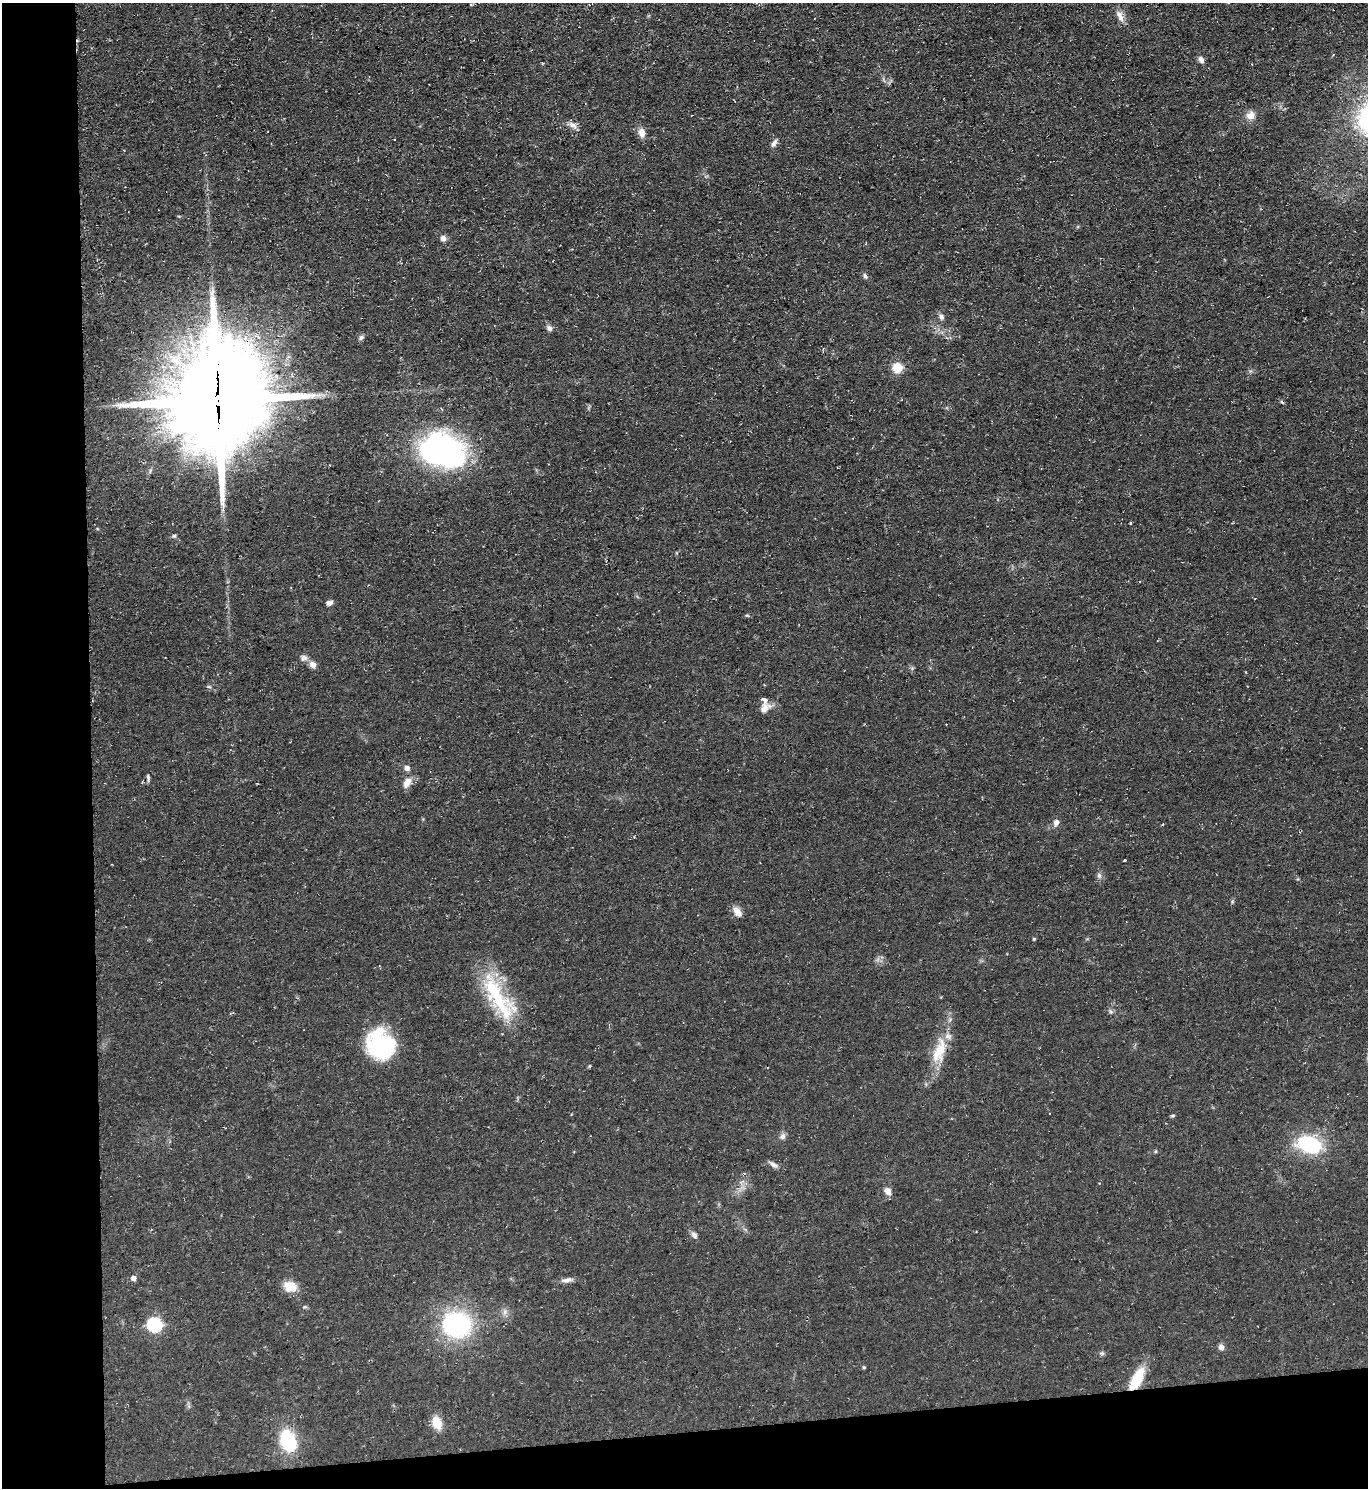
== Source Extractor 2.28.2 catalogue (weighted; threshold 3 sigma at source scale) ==
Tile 7 of 3 x 3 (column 1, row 3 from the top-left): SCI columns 125-1490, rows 1-1486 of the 4443 x 4458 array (HDU 1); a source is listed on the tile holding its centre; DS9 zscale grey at full resolution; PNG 1370 x 1490 px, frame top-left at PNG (2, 3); no overlay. Shown black and unused: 10% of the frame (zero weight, under 3 of 4 exposures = <1% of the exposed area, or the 3 px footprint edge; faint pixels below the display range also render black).
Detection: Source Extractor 2.28.2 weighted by HDU 2 'WHT'; one run over the whole footprint, this tile lists its part. Background 0.0606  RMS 0.0071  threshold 0.0321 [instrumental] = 3 sigma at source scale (4.5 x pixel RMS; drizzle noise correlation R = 1.50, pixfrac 1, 0.05/0.05 arcsec/px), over >= 5 px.
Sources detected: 56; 1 cosmic-ray / hot-pixel residue — not listed; the other 55 listed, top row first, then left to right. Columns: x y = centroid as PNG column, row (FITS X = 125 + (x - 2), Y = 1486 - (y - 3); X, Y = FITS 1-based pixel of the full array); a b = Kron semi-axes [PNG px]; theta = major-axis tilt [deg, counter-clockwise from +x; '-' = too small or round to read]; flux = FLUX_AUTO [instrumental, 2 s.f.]
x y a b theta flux
471 4 4 3 - 1.1
1120 17 18 6 -65 4.8
1201 60 9 6 -54 2.7
1250 115 11 10 - 5.6
572 125 14 7 -27 3.7
642 133 11 8 -78 5.3
774 143 12 5 55 2.6
443 238 8 7 - 2.7
865 276 8 5 -60 1.6
941 317 8 6 -74 2.3
549 328 8 6 -54 2.4
361 338 7 5 41 1.7
897 368 9 9 - 12
218 400 35 31 78 12000
441 450 43 30 -16 180
1130 523 3 3 - 1.1
174 536 5 5 - 1.2
329 603 8 6 25 2.5
304 658 9 8 - 2.7
313 665 10 7 -51 3.7
1246 672 3 2 - 0.54
209 687 6 3 -18 0.9
764 699 4 3 - 12
764 709 17 9 54 5.2
407 768 6 6 - 3
148 778 7 4 -76 1.4
407 782 14 8 59 6
1056 823 9 7 71 3.2
1125 860 3 3 - 2.9
1099 876 7 6 - 2.2
737 912 13 8 -50 5.3
498 998 73 22 -57 55
1111 1012 6 4 -19 1.2
381 1044 34 28 -54 59
939 1051 37 15 72 22
589 1066 4 4 - 0.8
1173 1116 6 4 19 0.93
782 1136 8 7 - 2.6
1309 1144 23 15 -21 54
1155 1151 5 4 - 0.91
773 1164 11 6 -32 2.8
888 1191 9 7 -61 4.4
694 1235 11 6 -52 2.4
134 1278 5 5 - 3.8
567 1280 16 6 11 3.4
290 1286 16 12 -22 9.9
305 1307 6 4 -17 0.89
154 1324 7 6 - 120
456 1325 22 19 -9 110
1221 1347 7 7 - 2.7
1102 1353 7 5 -6 1.3
864 1367 4 3 - 0.87
1137 1379 29 11 63 20
437 1423 14 10 -71 11
288 1441 20 14 -71 41
Overlapping masked pixels (flux is a lower limit): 3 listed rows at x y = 218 400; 939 1051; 1137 1379